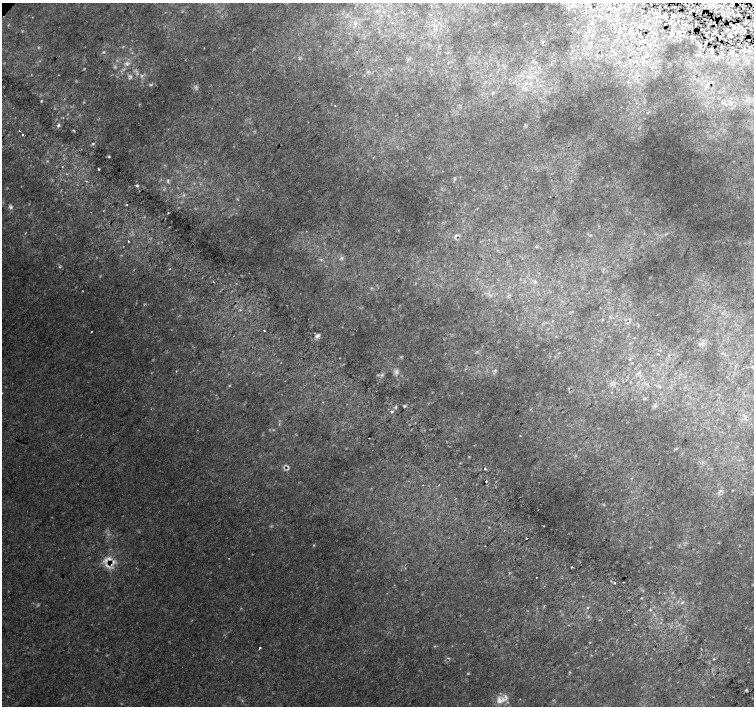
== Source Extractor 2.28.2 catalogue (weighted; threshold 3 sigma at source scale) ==
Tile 6 of 4 x 4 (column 2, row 2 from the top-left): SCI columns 1539-3041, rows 3080-4486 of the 6074 x 6092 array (HDU 1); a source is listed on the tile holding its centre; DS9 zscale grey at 2 x 2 block average (1 PNG px = mean of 2 x 2 image px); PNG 756 x 708 px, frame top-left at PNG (2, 3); no overlay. Shown black and unused: <1% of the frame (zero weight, under 2 of 3 exposures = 5% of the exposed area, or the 3 px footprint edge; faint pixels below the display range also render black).
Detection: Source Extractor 2.28.2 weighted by HDU 2 'WHT'; one run over the whole footprint, this tile lists its part. Background 0.011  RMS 0.013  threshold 0.0579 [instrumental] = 3 sigma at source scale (4.5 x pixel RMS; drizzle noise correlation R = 1.50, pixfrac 1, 0.0396/0.0396 arcsec/px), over >= 5 px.
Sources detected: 100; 4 too faint to see at this stretch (2 x 2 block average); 12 cosmic-ray / hot-pixel residue — not listed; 2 inside a brighter listed object's ellipse — not listed separately; the other 82 listed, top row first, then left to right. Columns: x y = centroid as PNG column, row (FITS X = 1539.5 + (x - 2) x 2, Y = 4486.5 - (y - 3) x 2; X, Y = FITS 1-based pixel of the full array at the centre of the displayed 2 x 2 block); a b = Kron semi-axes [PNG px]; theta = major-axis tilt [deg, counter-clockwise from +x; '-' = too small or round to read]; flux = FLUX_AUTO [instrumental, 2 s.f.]
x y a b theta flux
674 14 3 2 - 1.7
32 17 2 2 - 2
355 23 9 3 90 8.5
733 27 3 2 - 2.2
640 28 3 2 - 2.5
629 31 3 2 - 1.5
720 36 3 2 - 3
544 42 3 2 - 2.6
642 42 4 2 - 2.6
706 42 3 2 - 13
738 44 2 2 - 1.1
708 49 3 2 - 1.8
103 52 4 3 - 3.2
637 62 3 2 - 2.2
127 64 6 4 -64 7.9
115 67 4 2 - 3
142 75 3 2 - 3.2
131 76 4 3 - 5.3
150 84 3 2 - 2.7
708 85 5 4 - 4.4
493 93 3 2 - 3.4
746 100 4 3 - 3.7
41 101 3 2 - 2.4
335 106 2 2 - 4.9
58 125 4 3 - 5.9
19 131 2 2 - 5.4
22 134 2 2 - 22
93 144 3 2 - 2.6
109 156 3 2 - 3.3
62 166 2 2 - 2
99 169 3 2 - 2.6
168 181 4 2 - 3
137 185 4 3 - 3.8
550 197 2 2 - 3.1
126 205 2 2 - 10
11 207 6 5 - 7.4
168 213 3 2 - 1.2
456 236 5 4 - 8.3
128 241 2 2 - 8.4
481 241 3 2 - 1.6
123 246 2 2 - 1.3
170 269 2 2 - 4.5
213 282 2 2 - 3
536 282 3 2 - 2.5
372 288 3 2 - 2.9
82 291 2 2 - 1.7
264 331 2 2 - 10
92 332 2 2 - 1.4
317 336 6 4 19 8.2
700 344 4 2 - 3.5
281 362 2 2 - 3.8
396 372 8 4 -70 9.3
639 372 4 3 - 4.6
382 375 4 3 - 3.8
660 387 3 2 - 2.6
645 398 3 2 - 2.9
404 406 5 2 - 3.2
392 411 3 3 - 3.8
273 430 2 2 - 1.8
520 435 2 2 - 4.6
369 438 2 2 - 8.6
485 468 2 2 - 21
631 478 2 2 - 1.2
486 482 2 2 - 9.7
439 484 2 2 - 1.2
732 490 2 2 - 1.5
720 491 5 2 - 2.8
527 538 3 2 - 7
314 545 3 2 - 1.9
106 560 10 5 48 19
113 562 8 5 74 15
572 567 2 2 - 23
536 577 2 2 - 2.5
614 582 2 2 - 12
623 582 2 2 - 1
583 596 2 2 - 2.2
641 598 2 2 - 1.5
682 602 4 3 - 3.3
588 607 3 2 - 2.4
260 647 2 2 - 28
746 690 4 2 - 3.3
500 700 12 5 25 39
Overlapping masked pixels (flux is a lower limit): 3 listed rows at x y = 720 36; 706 42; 456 236
Diffuse or blended objects may show on this block-average render without a row.